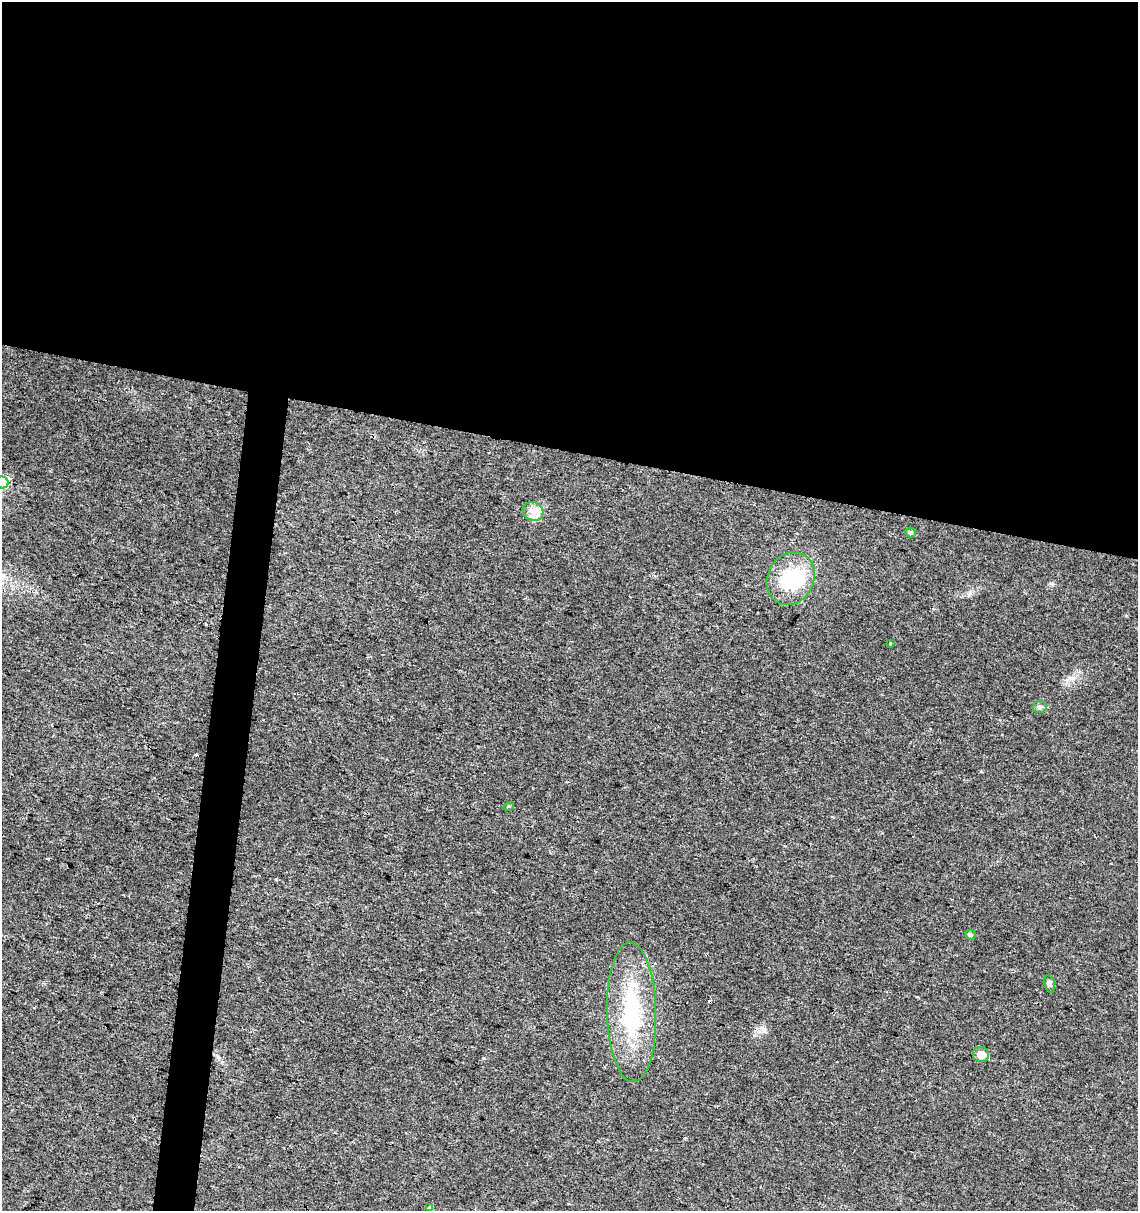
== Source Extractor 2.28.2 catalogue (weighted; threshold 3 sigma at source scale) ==
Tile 3 of 4 x 4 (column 3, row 1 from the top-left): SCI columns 2500-3635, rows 3637-4845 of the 5057 x 4845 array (HDU 1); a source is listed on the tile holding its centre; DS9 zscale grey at full resolution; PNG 1140 x 1213 px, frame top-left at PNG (2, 2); each listed source drawn as its Kron ellipse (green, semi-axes under 4 px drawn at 4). Shown black and unused: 40% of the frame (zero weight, under 2 of 3 exposures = <1% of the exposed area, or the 3 px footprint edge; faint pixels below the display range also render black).
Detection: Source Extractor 2.28.2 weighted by HDU 2 'WHT'; one run over the whole footprint, this tile lists its part. Background 0.0279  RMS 0.005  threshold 0.0225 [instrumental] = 3 sigma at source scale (4.5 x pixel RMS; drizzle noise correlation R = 1.50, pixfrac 1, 0.0396/0.0396 arcsec/px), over >= 5 px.
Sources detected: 16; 1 inside a brighter object's white glare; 3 cosmic-ray / hot-pixel residue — neither listed nor drawn; the other 12 listed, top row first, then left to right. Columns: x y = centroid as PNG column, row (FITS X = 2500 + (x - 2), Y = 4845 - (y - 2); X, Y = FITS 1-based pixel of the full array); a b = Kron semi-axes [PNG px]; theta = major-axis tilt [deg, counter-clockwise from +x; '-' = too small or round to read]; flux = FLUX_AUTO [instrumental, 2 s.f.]
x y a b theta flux
2 482 6 6 - 36
533 511 10 9 - 3.7
910 533 5 5 - 0.94
791 579 27 23 63 30
890 643 3 3 - 0.58
1039 707 7 6 - 1.1
509 806 5 3 - 0.49
970 934 5 5 - 1
1049 984 9 5 -76 1.7
632 1012 70 24 -89 46
981 1054 8 7 - 4.1
430 1208 4 3 - 0.75
Isophote crosses this tile's border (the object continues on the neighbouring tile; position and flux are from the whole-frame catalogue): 1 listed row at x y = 2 482
Unlisted compact peaks at least as high as the median listed source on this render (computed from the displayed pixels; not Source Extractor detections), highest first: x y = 196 754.